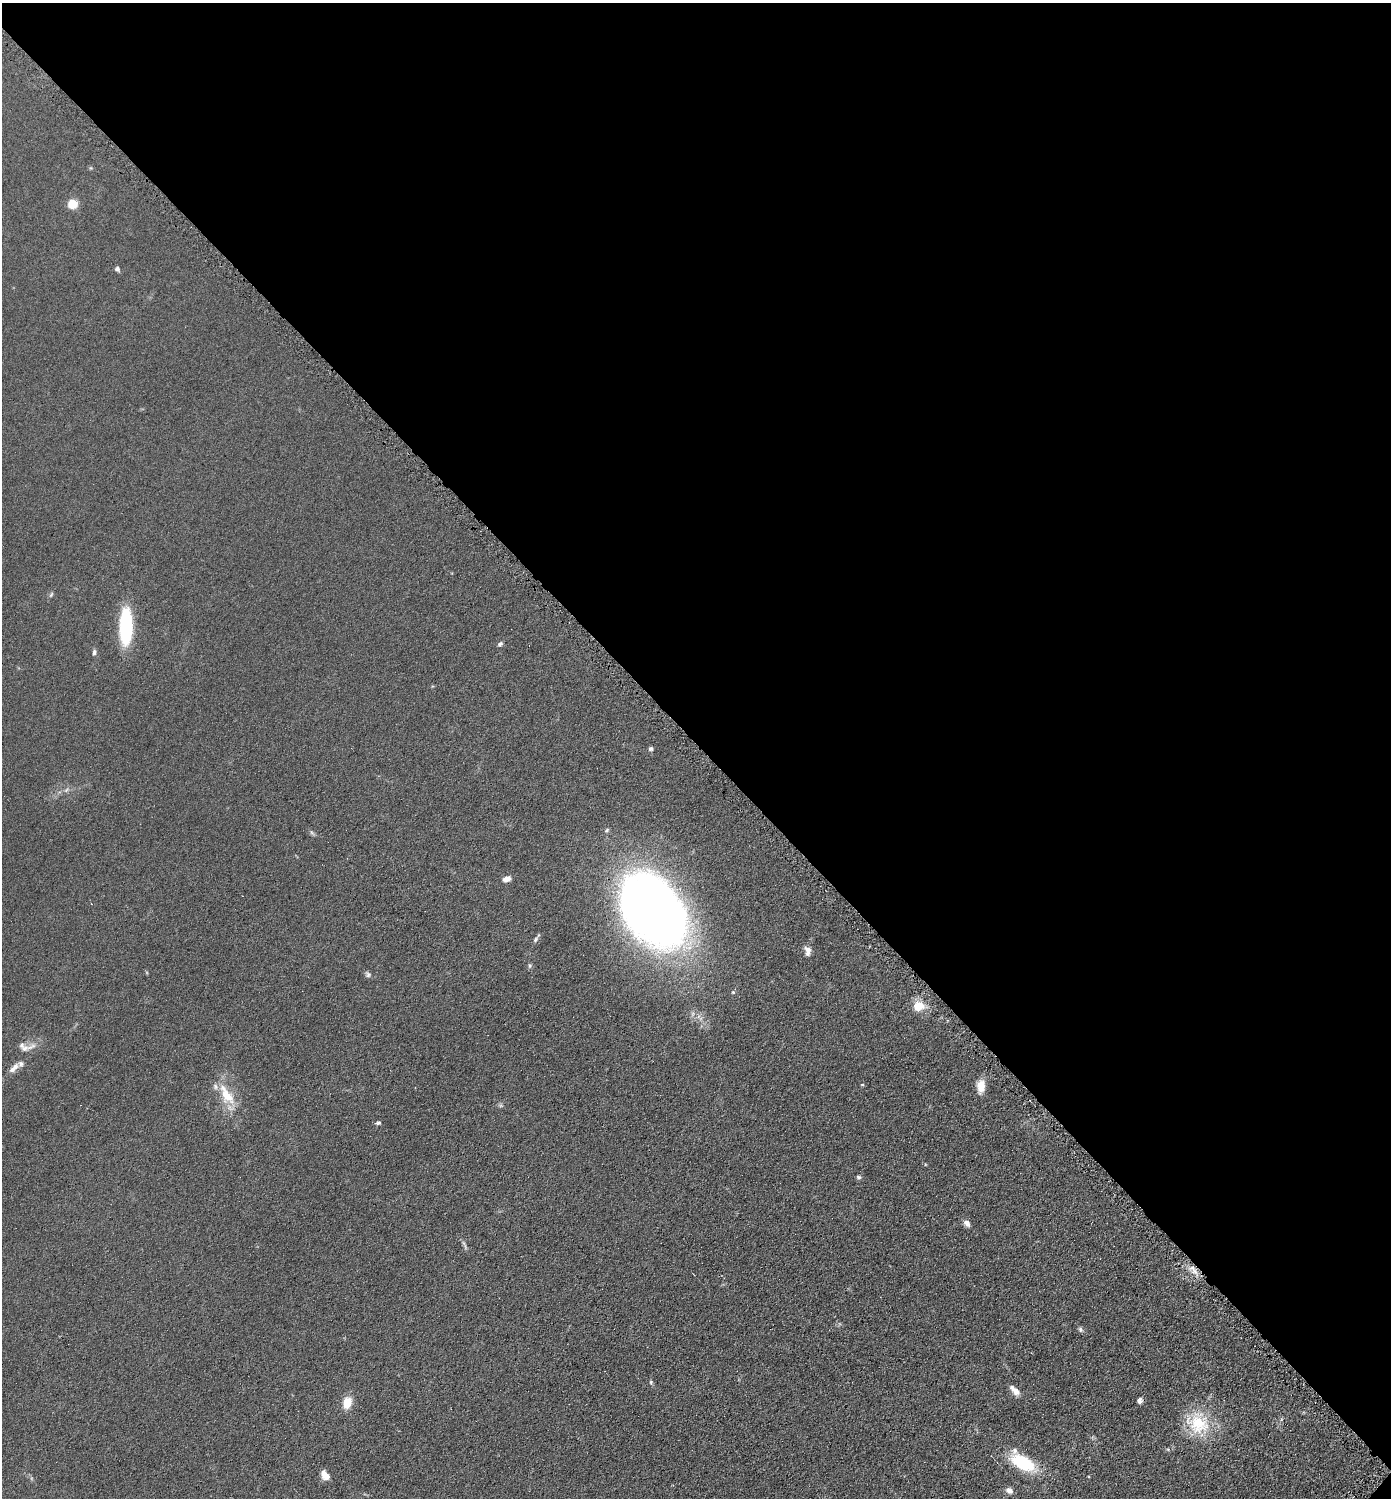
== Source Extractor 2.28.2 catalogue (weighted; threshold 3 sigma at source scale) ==
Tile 3 of 4 x 4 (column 3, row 1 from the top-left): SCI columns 2931-4319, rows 4497-5992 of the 6003 x 6002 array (HDU 1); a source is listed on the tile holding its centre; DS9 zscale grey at full resolution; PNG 1393 x 1500 px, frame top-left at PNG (2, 3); no overlay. Shown black and unused: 50% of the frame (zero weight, under 4 of 8 exposures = <1% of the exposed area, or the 3 px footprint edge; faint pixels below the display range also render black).
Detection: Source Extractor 2.28.2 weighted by HDU 2 'WHT'; one run over the whole footprint, this tile lists its part. Background 0.0917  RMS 0.0078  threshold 0.0321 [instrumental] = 3 sigma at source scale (4.09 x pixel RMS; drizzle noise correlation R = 1.36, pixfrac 0.8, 0.05/0.05 arcsec/px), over >= 5 px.
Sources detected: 47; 1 too faint to see at this stretch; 1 inside a brighter object's white glare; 2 cosmic-ray / hot-pixel residue — not listed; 6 inside a brighter listed object's ellipse — not listed separately; the other 37 listed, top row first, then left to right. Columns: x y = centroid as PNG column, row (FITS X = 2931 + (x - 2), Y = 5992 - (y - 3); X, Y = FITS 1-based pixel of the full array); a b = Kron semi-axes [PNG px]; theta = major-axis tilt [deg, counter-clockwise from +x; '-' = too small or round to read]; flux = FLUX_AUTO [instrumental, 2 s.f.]
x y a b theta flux
72 204 9 9 - 11
117 269 5 5 - 2.1
51 595 8 4 63 1.2
126 626 34 11 89 61
500 644 7 4 38 1.6
94 652 7 5 74 1.6
651 749 6 5 - 1.4
66 790 8 5 32 1.8
607 830 7 5 34 1.2
312 833 9 4 -54 1.3
507 879 9 6 18 4.5
649 911 71 49 -52 680
535 940 9 5 55 1.8
807 951 13 8 -80 4.2
530 966 7 5 89 1.2
368 974 9 7 -43 1.8
733 992 5 5 - 1
921 1005 17 13 -16 11
24 1048 12 10 21 4.9
14 1068 19 7 42 4.9
862 1084 4 4 - 0.89
981 1086 16 9 86 8.6
226 1095 33 14 -59 20
501 1105 7 5 -46 1.2
378 1123 7 5 12 1.3
859 1177 6 4 -2 1.4
967 1223 10 7 -51 3.1
1192 1268 7 6 - 3.2
1080 1330 8 5 -48 1.7
651 1382 6 4 -71 1.1
1016 1392 11 8 -41 4.6
1139 1400 7 6 - 2.6
347 1402 9 7 79 15
1198 1423 34 28 -47 35
1023 1463 23 11 -29 45
327 1477 9 7 17 5.1
1009 1490 7 6 - 4